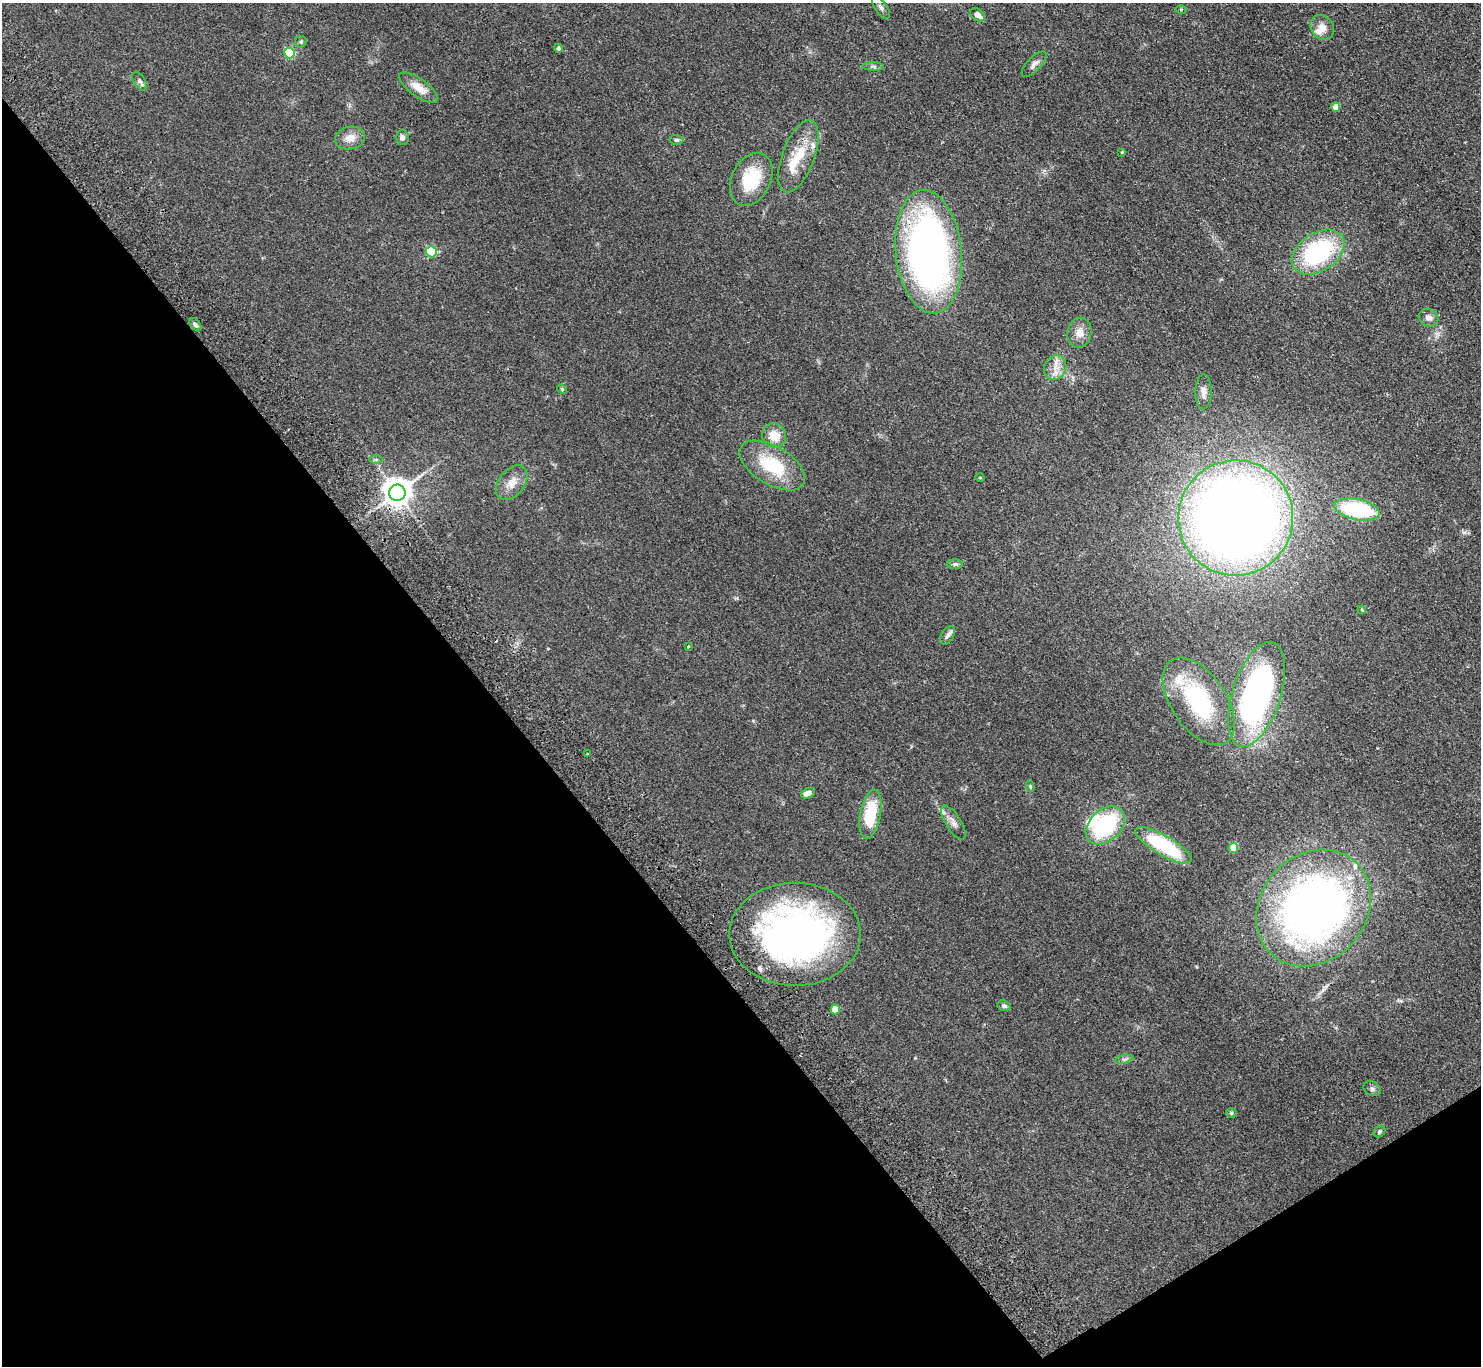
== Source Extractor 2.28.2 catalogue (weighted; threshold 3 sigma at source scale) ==
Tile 14 of 4 x 4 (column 2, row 4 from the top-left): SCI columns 1528-3006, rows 335-1698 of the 6014 x 5985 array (HDU 1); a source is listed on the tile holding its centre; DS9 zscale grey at full resolution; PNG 1483 x 1368 px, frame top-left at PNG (2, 3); each listed source drawn as its Kron ellipse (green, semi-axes under 4 px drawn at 4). Shown black and unused: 36% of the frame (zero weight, under 2 of 3 exposures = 3% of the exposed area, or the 3 px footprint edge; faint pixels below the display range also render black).
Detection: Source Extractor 2.28.2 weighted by HDU 2 'WHT'; one run over the whole footprint, this tile lists its part. Background 0.0514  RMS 0.0075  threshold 0.0337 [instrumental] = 3 sigma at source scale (4.5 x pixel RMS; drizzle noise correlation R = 1.50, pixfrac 1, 0.05/0.05 arcsec/px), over >= 5 px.
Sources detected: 67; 1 cosmic-ray / hot-pixel residue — neither listed nor drawn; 9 inside a brighter listed object's ellipse — not listed separately; the other 57 listed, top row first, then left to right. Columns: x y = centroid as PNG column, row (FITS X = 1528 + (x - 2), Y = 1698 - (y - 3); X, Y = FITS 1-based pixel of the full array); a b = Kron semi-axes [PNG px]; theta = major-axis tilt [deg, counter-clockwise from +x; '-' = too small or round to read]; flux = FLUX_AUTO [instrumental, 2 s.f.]
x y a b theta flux
881 8 13 6 -56 2.5
1181 9 5 3 - 0.62
978 15 8 5 -37 4.1
1322 27 13 11 -55 6.3
301 42 6 5 - 1.4
558 48 4 4 - 1.4
289 53 5 5 - 53
1034 64 16 7 46 3.6
873 66 11 4 -1 1.8
140 81 10 5 -57 2.5
418 88 23 9 -36 9.3
1336 107 4 4 - 8.3
402 137 7 6 - 2.4
350 138 15 11 9 7.8
677 140 7 5 -1 1.3
1122 152 3 3 - 0.69
798 156 38 16 69 23
751 179 28 19 64 33
431 252 5 5 - 51
929 252 62 33 -84 340
1318 252 29 19 33 81
1429 318 10 8 -26 3.3
195 325 8 4 -50 1.8
1079 333 15 12 79 7
1055 368 13 11 65 7.2
562 389 5 4 - 0.75
1203 392 18 8 89 4.8
774 436 12 12 - 11
376 460 7 4 0 1.2
772 465 36 19 -31 37
980 478 5 3 - 0.63
512 483 20 12 51 8.8
397 493 8 8 - 960
1357 509 23 10 -11 64
1236 518 57 57 - 900
955 564 8 5 -1 1.4
1362 610 4 3 - 0.52
948 635 10 6 58 2.2
688 647 3 2 - 0.69
1257 694 54 24 72 200
1199 701 49 27 -55 67
587 754 2 2 - 0.79
1030 786 5 4 - 0.92
808 793 7 5 24 4.5
870 814 25 10 80 32
953 822 19 7 -58 4.8
1105 825 22 15 43 66
1163 845 32 9 -30 59
1233 848 5 5 - 21
1313 908 62 53 48 430
795 934 66 51 0 300
1004 1006 7 5 -19 1.6
835 1009 5 4 - 13
1124 1059 9 4 12 1.4
1372 1089 9 7 -28 2.1
1231 1113 5 4 - 1
1379 1132 6 5 - 1.3
Overlapping masked pixels (flux is a lower limit): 2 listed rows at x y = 397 493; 795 934